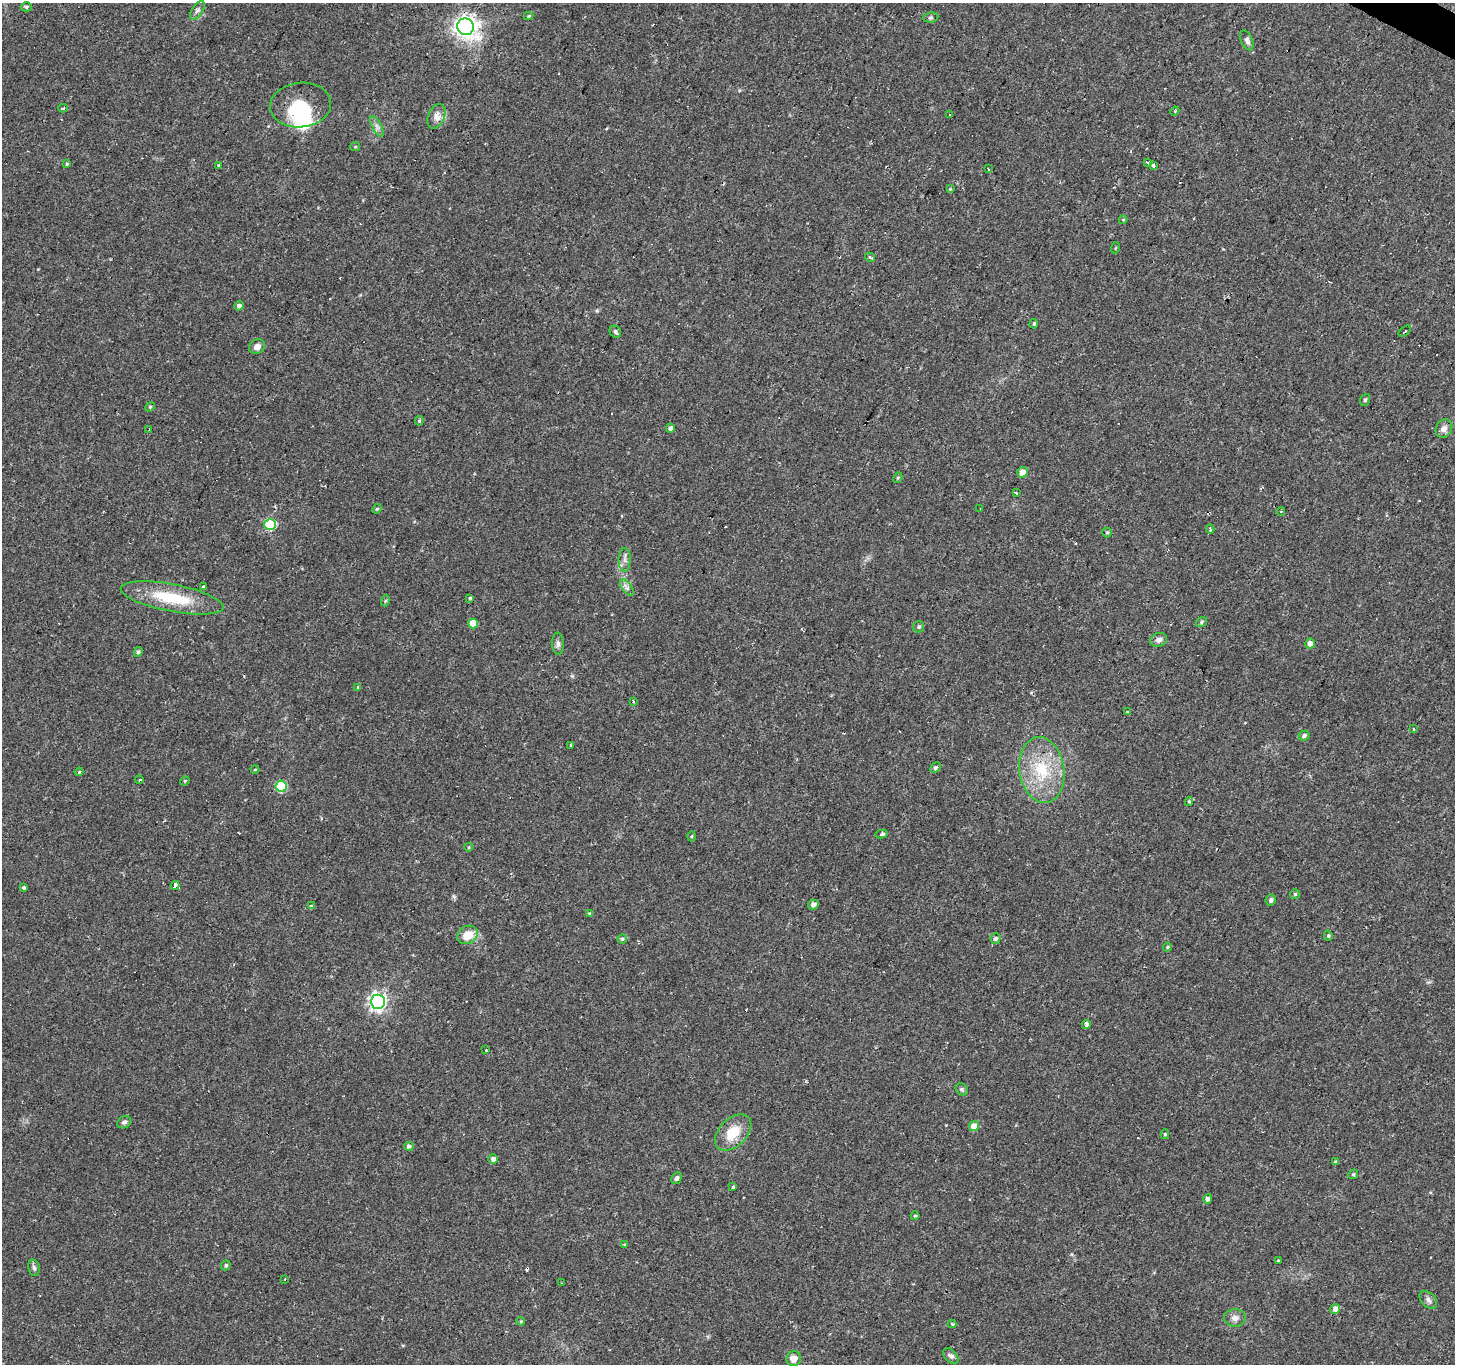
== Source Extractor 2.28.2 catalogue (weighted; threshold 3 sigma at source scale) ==
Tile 10 of 4 x 4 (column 2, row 3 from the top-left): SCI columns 1456-2908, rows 1621-2982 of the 5813 x 5898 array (HDU 1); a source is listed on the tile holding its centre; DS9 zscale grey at full resolution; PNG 1457 x 1366 px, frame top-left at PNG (2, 3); each listed source drawn as its Kron ellipse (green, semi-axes under 4 px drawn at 4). Shown black and unused: <1% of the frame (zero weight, under 2 of 3 exposures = <1% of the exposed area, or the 3 px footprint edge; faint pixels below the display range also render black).
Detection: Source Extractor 2.28.2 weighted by HDU 2 'WHT'; one run over the whole footprint, this tile lists its part. Background 0.0542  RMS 0.0044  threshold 0.0198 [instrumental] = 3 sigma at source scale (4.5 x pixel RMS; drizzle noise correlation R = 1.50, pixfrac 1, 0.0396/0.0396 arcsec/px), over >= 5 px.
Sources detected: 126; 2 inside a brighter object's white glare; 11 cosmic-ray / hot-pixel residue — neither listed nor drawn; the other 113 listed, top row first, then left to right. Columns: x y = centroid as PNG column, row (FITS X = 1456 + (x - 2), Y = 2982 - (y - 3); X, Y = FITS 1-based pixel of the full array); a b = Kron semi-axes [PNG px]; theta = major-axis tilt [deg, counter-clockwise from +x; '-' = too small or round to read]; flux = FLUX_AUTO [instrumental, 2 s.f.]
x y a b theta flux
26 7 5 4 - 0.69
197 10 10 5 56 1.3
528 16 5 4 - 0.44
930 17 8 5 7 0.89
466 27 8 8 - 300
1247 40 10 5 -66 1.5
301 105 30 22 6 19
63 108 5 3 - 0.94
1175 111 4 3 - 0.56
950 115 3 3 - 0.69
436 116 13 8 67 2.7
377 126 11 4 -63 1.6
355 147 5 4 - 0.46
1148 162 4 4 - 0.84
67 164 4 3 - 0.5
218 165 3 3 - 0.35
1153 165 3 3 - 2.5
988 169 3 2 - 0.48
950 189 4 4 - 0.39
1123 220 4 4 - 0.41
1115 248 5 3 - 0.38
870 257 5 3 - 0.7
239 306 5 4 - 1.4
1034 324 5 3 - 0.53
1405 331 7 3 37 1.4
615 332 6 5 - 1.1
257 347 8 7 - 2
1365 400 6 4 71 0.81
150 407 5 4 - 0.58
419 421 5 4 - 0.54
670 428 5 4 - 1.2
1444 429 10 8 62 2.4
149 430 4 3 - 0.44
1022 472 5 5 - 3.4
898 478 6 4 60 0.52
1017 493 3 3 - 13
980 508 2 2 - 0.22
377 509 5 4 - 0.52
1281 511 4 3 - 0.35
270 525 6 5 - 30
1210 529 4 2 - 0.6
1107 532 5 4 - 0.56
625 560 12 6 89 1.9
204 587 3 3 - 5.8
627 588 10 5 -55 1.4
172 598 52 13 -11 22
470 598 4 4 - 0.56
385 601 5 3 - 0.61
1201 622 6 4 35 0.72
473 623 5 5 - 8.4
919 627 5 5 - 0.91
1159 640 9 7 18 2
1310 643 5 5 - 2.6
558 644 11 6 -86 1.5
138 652 5 4 - 0.96
358 687 4 4 - 0.5
633 701 3 2 - 0.68
1127 711 2 2 - 0.5
1414 729 3 2 - 0.75
1304 736 5 4 - 1.2
571 745 3 3 - 0.5
935 768 6 4 43 0.91
255 769 4 3 - 0.3
1042 770 33 22 -81 22
79 772 4 3 - 0.46
139 780 4 3 - 0.49
185 781 5 4 - 0.44
281 786 5 5 - 24
1189 801 4 4 - 0.58
881 834 6 3 11 1.2
691 836 5 3 - 0.45
469 847 4 3 - 0.37
175 886 5 4 - 19
24 888 3 3 - 0.84
1295 894 5 5 - 0.62
1271 900 6 5 - 1.1
813 905 5 4 - 2.1
311 906 3 3 - 1
590 913 4 3 - 0.71
468 935 11 8 31 7.4
1328 936 5 4 - 0.64
995 938 5 5 - 1.1
622 939 4 4 - 0.64
1167 947 4 4 - 0.45
378 1002 7 7 - 160
1086 1024 4 4 - 3.6
486 1050 3 3 - 3.5
962 1089 6 5 - 0.78
124 1122 7 5 26 1.2
974 1126 5 5 - 4.8
733 1132 21 14 44 11
1165 1134 5 4 - 0.6
409 1146 5 4 - 1
493 1159 5 5 - 1.9
1336 1162 4 3 - 1.1
1353 1174 5 4 - 0.62
676 1178 6 5 - 1.1
733 1187 3 3 - 0.66
1208 1199 5 4 - 1.5
915 1216 4 4 - 0.48
625 1245 4 3 - 0.6
1279 1260 3 3 - 4.7
226 1265 5 4 - 0.84
34 1268 8 5 -79 0.98
285 1279 3 2 - 0.53
561 1283 3 2 - 0.36
1428 1300 10 7 -46 1.7
1335 1309 5 4 - 2.9
1235 1318 11 8 0 2.2
521 1321 4 4 - 0.49
952 1324 4 4 - 0.43
951 1356 9 6 -47 1.5
794 1359 7 7 - 3.8